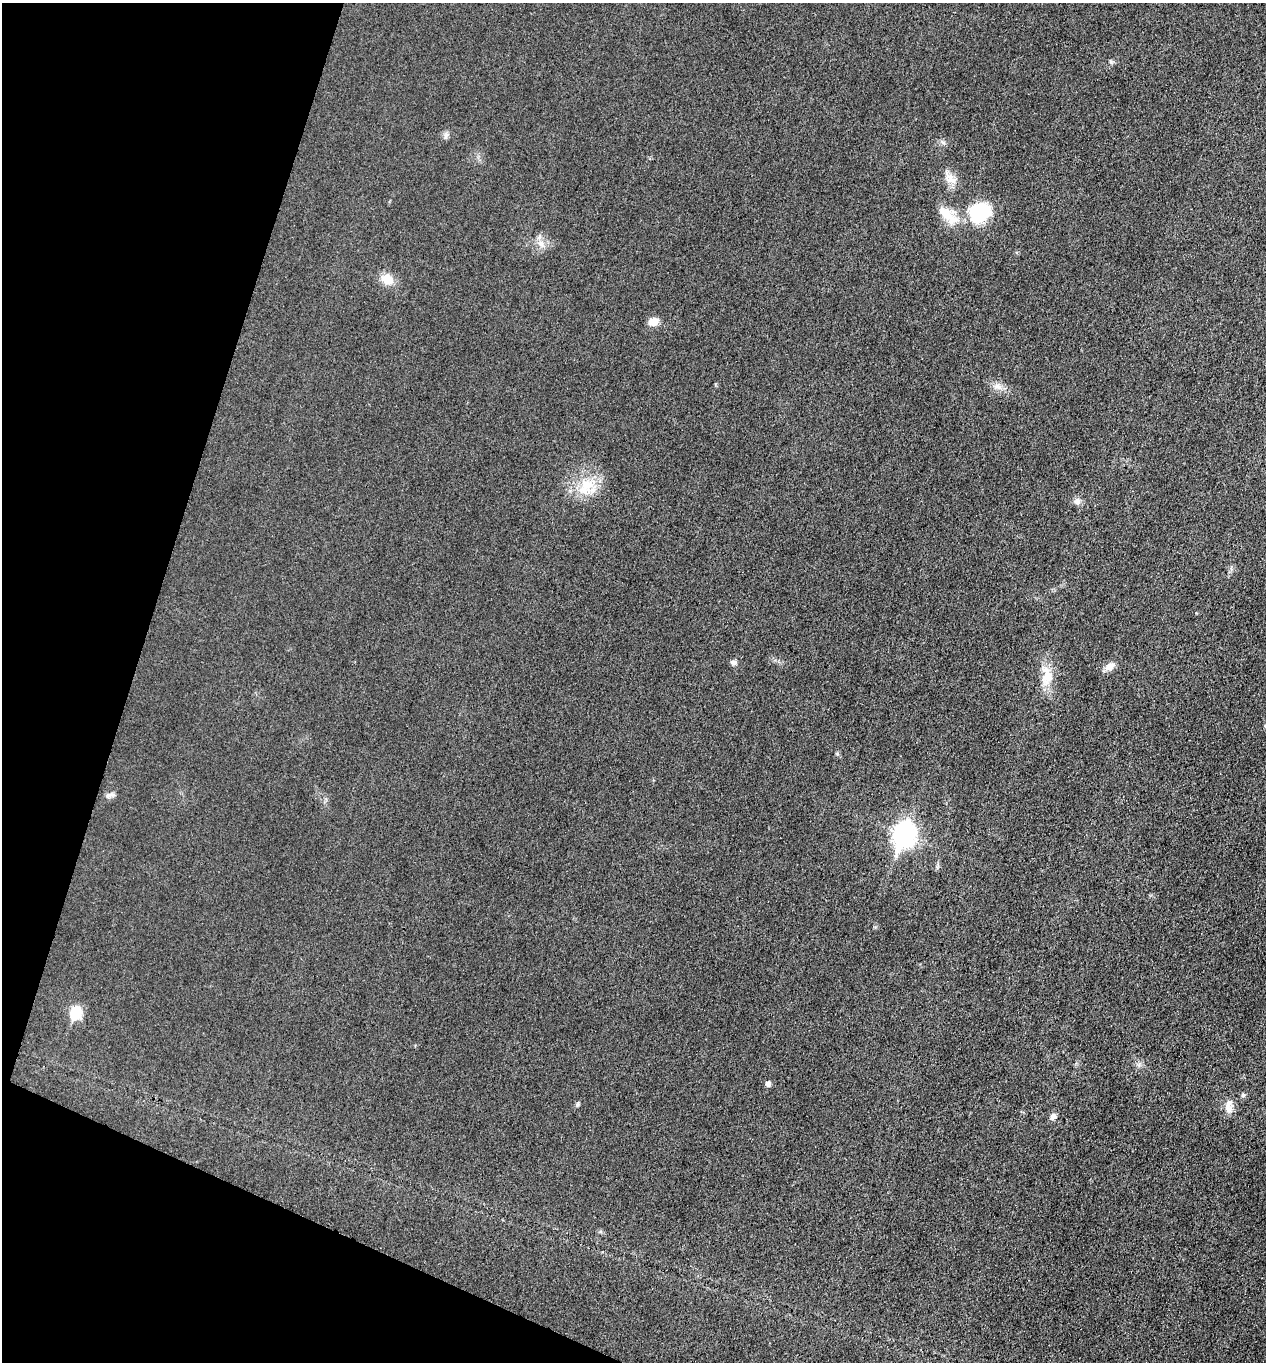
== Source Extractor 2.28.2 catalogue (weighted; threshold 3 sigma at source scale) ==
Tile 9 of 4 x 4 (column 1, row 3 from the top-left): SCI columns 274-1537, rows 1363-2722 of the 5466 x 5451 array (HDU 1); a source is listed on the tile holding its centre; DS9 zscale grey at full resolution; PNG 1268 x 1364 px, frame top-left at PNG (2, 3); no overlay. Shown black and unused: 16% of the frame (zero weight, under 3 of 4 exposures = <1% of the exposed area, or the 3 px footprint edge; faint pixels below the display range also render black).
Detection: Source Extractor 2.28.2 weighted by HDU 2 'WHT'; one run over the whole footprint, this tile lists its part. Background 0.0176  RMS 0.006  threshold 0.0269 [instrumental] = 3 sigma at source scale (4.5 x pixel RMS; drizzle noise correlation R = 1.50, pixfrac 1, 0.05/0.05 arcsec/px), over >= 5 px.
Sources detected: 22; all 22 listed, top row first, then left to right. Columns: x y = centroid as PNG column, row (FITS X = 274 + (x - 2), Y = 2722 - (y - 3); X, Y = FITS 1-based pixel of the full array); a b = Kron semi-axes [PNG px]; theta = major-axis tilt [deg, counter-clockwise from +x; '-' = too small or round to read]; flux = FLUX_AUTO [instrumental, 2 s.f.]
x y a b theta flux
1111 62 6 4 -46 0.93
446 136 9 5 70 1.7
951 179 21 11 -45 6.5
979 213 24 20 30 37
948 215 32 15 -39 14
541 244 11 9 -48 4.5
387 279 16 13 -35 8.6
653 322 12 9 24 5.4
998 386 12 9 3 4
586 487 30 19 53 19
1077 501 10 8 -59 2.7
733 662 7 6 - 1.8
1110 666 13 9 33 4.2
1047 676 30 15 86 13
110 795 15 5 10 2
904 834 12 9 69 280
75 1013 8 7 - 32
768 1084 6 5 - 2.5
1243 1095 6 4 -72 0.9
1228 1103 14 10 -82 5.1
577 1104 7 4 81 0.93
1053 1116 8 8 - 2.5
Unlisted compact peaks at least as high as the median listed source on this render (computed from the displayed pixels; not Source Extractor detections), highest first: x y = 837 754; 943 142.